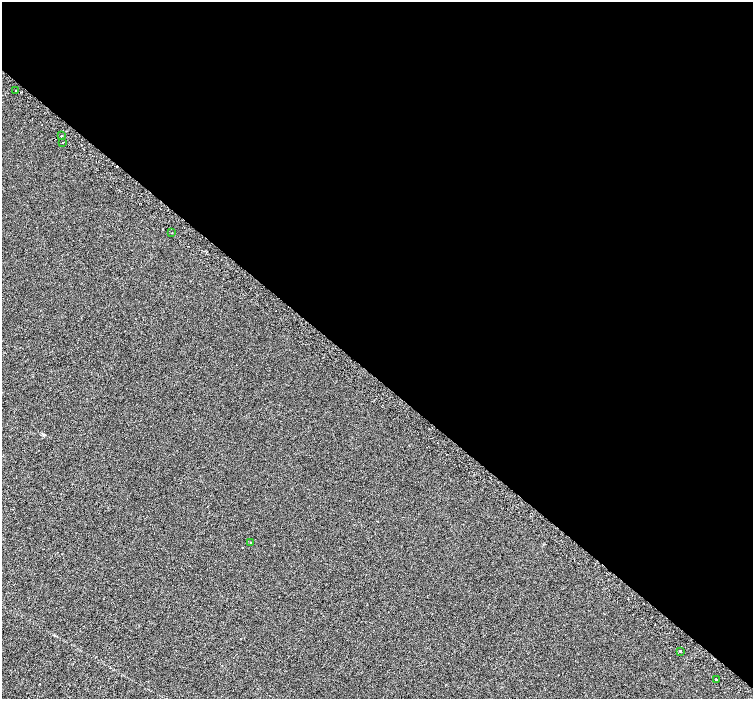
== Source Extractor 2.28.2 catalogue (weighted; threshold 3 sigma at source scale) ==
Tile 3 of 4 x 4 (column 3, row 1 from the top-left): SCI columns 3074-4575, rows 4503-5895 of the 6139 x 6154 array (HDU 1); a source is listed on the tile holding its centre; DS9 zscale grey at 2 x 2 block average (1 PNG px = mean of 2 x 2 image px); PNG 755 x 701 px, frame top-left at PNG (2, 2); each listed source drawn as its Kron ellipse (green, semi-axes under 4 px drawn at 4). Shown black and unused: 54% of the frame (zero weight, under 2 of 3 exposures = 4% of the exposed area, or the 3 px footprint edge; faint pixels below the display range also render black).
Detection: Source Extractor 2.28.2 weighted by HDU 2 'WHT'; one run over the whole footprint, this tile lists its part. Background 0.00116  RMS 0.0055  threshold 0.0246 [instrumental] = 3 sigma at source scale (4.5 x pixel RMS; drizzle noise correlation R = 1.50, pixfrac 1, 0.0396/0.0396 arcsec/px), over >= 5 px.
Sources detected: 8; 1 cosmic-ray / hot-pixel residue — neither listed nor drawn; the other 7 listed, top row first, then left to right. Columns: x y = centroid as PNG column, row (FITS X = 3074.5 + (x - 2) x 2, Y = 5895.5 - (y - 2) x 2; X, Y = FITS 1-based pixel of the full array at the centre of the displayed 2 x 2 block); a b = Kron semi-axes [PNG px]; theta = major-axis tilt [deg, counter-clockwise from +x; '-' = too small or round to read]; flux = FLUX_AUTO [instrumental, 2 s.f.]
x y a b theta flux
16 91 3 2 - 0.88
61 136 2 2 - 20
63 142 2 2 - 0.68
172 233 2 2 - 0.59
250 543 3 2 - 0.58
680 651 2 2 - 2
716 679 2 2 - 13